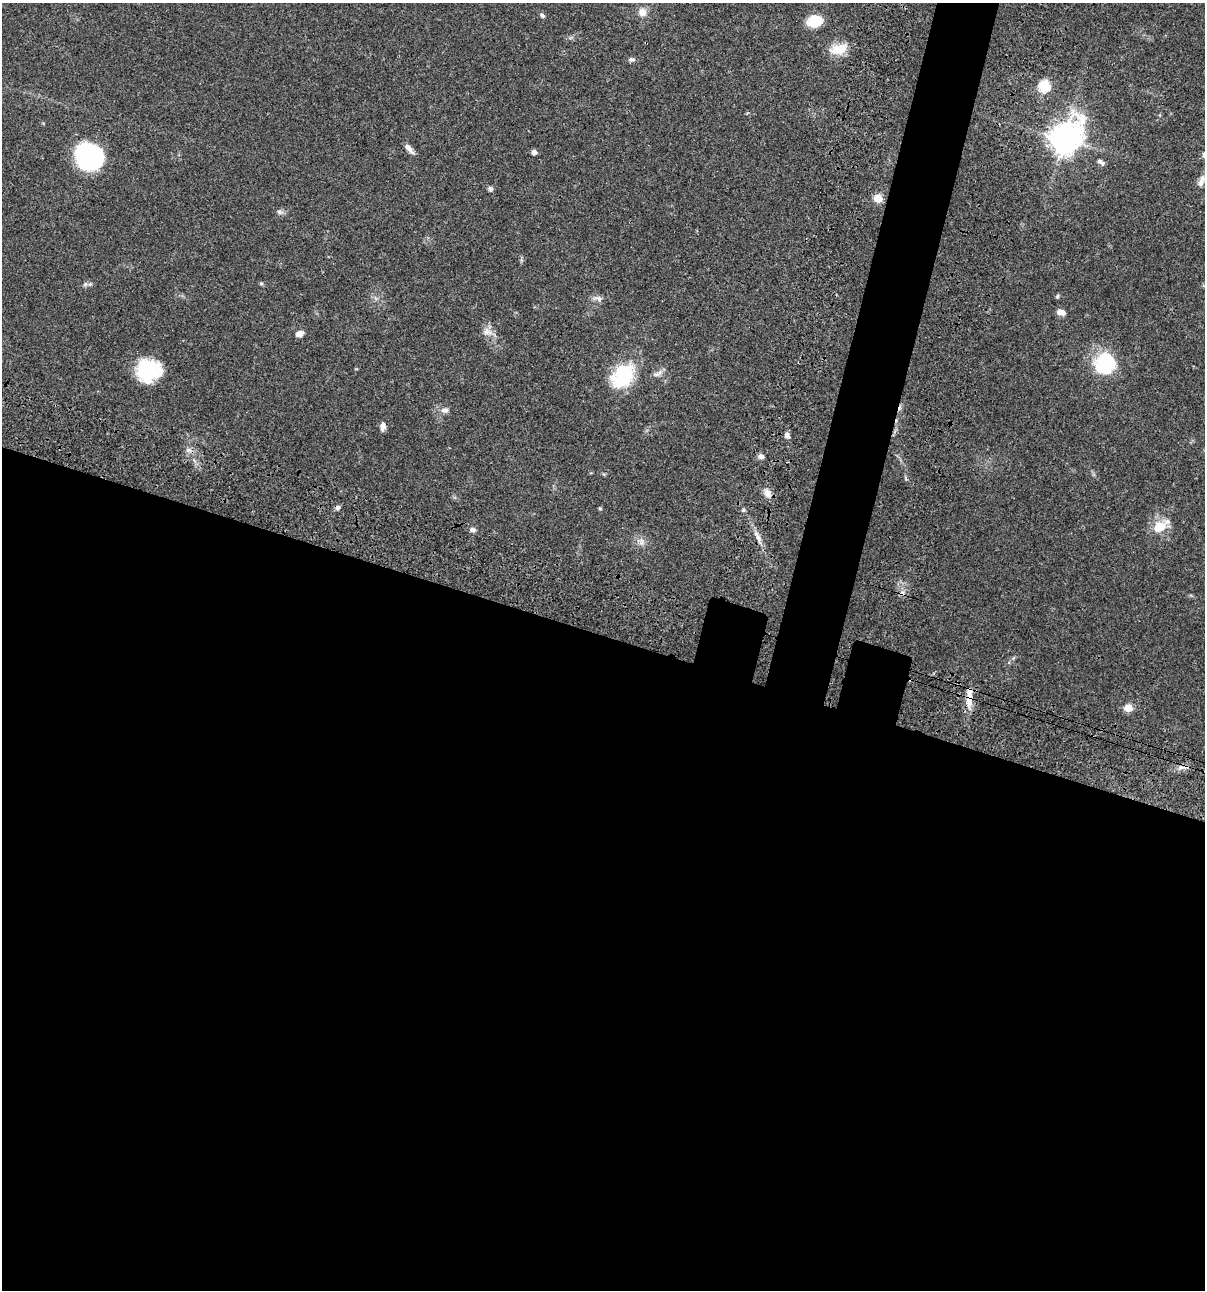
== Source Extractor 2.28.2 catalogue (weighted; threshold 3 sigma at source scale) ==
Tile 14 of 4 x 4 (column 2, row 4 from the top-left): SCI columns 1438-2640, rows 120-1407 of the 5405 x 5389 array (HDU 1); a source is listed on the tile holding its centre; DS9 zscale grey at full resolution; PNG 1207 x 1292 px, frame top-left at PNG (2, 3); no overlay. Shown black and unused: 54% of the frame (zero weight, under 3 of 4 exposures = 9% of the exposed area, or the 3 px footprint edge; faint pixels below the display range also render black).
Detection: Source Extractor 2.28.2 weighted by HDU 2 'WHT'; one run over the whole footprint, this tile lists its part. Background 0.0456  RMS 0.0054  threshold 0.0245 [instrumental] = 3 sigma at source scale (4.5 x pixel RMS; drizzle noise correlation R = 1.50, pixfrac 1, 0.05/0.05 arcsec/px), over >= 5 px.
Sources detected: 47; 1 inside a brighter object's white glare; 3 cosmic-ray / hot-pixel residue — not listed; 3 inside a brighter listed object's ellipse — not listed separately; the other 40 listed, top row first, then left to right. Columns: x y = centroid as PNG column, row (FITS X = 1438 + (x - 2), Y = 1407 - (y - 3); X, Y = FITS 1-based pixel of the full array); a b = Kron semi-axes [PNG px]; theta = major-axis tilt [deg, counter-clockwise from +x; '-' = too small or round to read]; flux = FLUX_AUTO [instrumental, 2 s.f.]
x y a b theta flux
642 12 11 10 - 3.8
542 15 7 5 -32 1.1
815 21 14 11 14 14
839 49 22 13 12 8.8
632 59 9 6 -7 1.3
1044 86 6 6 - 44
1064 139 12 10 49 670
409 149 15 6 -50 2.6
534 152 5 5 - 2.4
89 156 25 22 -35 63
1101 162 11 5 -40 1.6
1201 181 15 6 65 3.3
490 189 7 5 -73 1.2
878 198 5 5 - 19
279 212 7 5 -46 1.2
90 284 6 5 - 0.98
1057 296 6 4 69 0.76
598 298 14 7 -11 2.3
1061 312 10 6 -7 3
487 332 13 9 -19 3.7
299 334 7 6 - 3.9
1105 364 23 21 55 31
149 369 27 19 -3 26
657 374 16 5 22 2.3
623 376 29 20 51 30
445 410 11 6 4 2.1
383 427 10 5 83 2.7
787 435 8 6 -64 1.9
188 450 8 6 20 1.8
761 456 7 6 - 1.9
767 493 12 8 -51 3.2
337 508 7 5 45 1.3
600 509 5 4 - 0.63
743 510 5 4 - 0.72
1160 525 19 12 -36 7.6
472 530 8 6 -13 1.6
758 537 17 5 -63 3.2
642 541 10 5 90 1.7
969 699 22 9 87 6.1
1128 708 5 5 - 12
Overlapping masked pixels (flux is a lower limit): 1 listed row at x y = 969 699